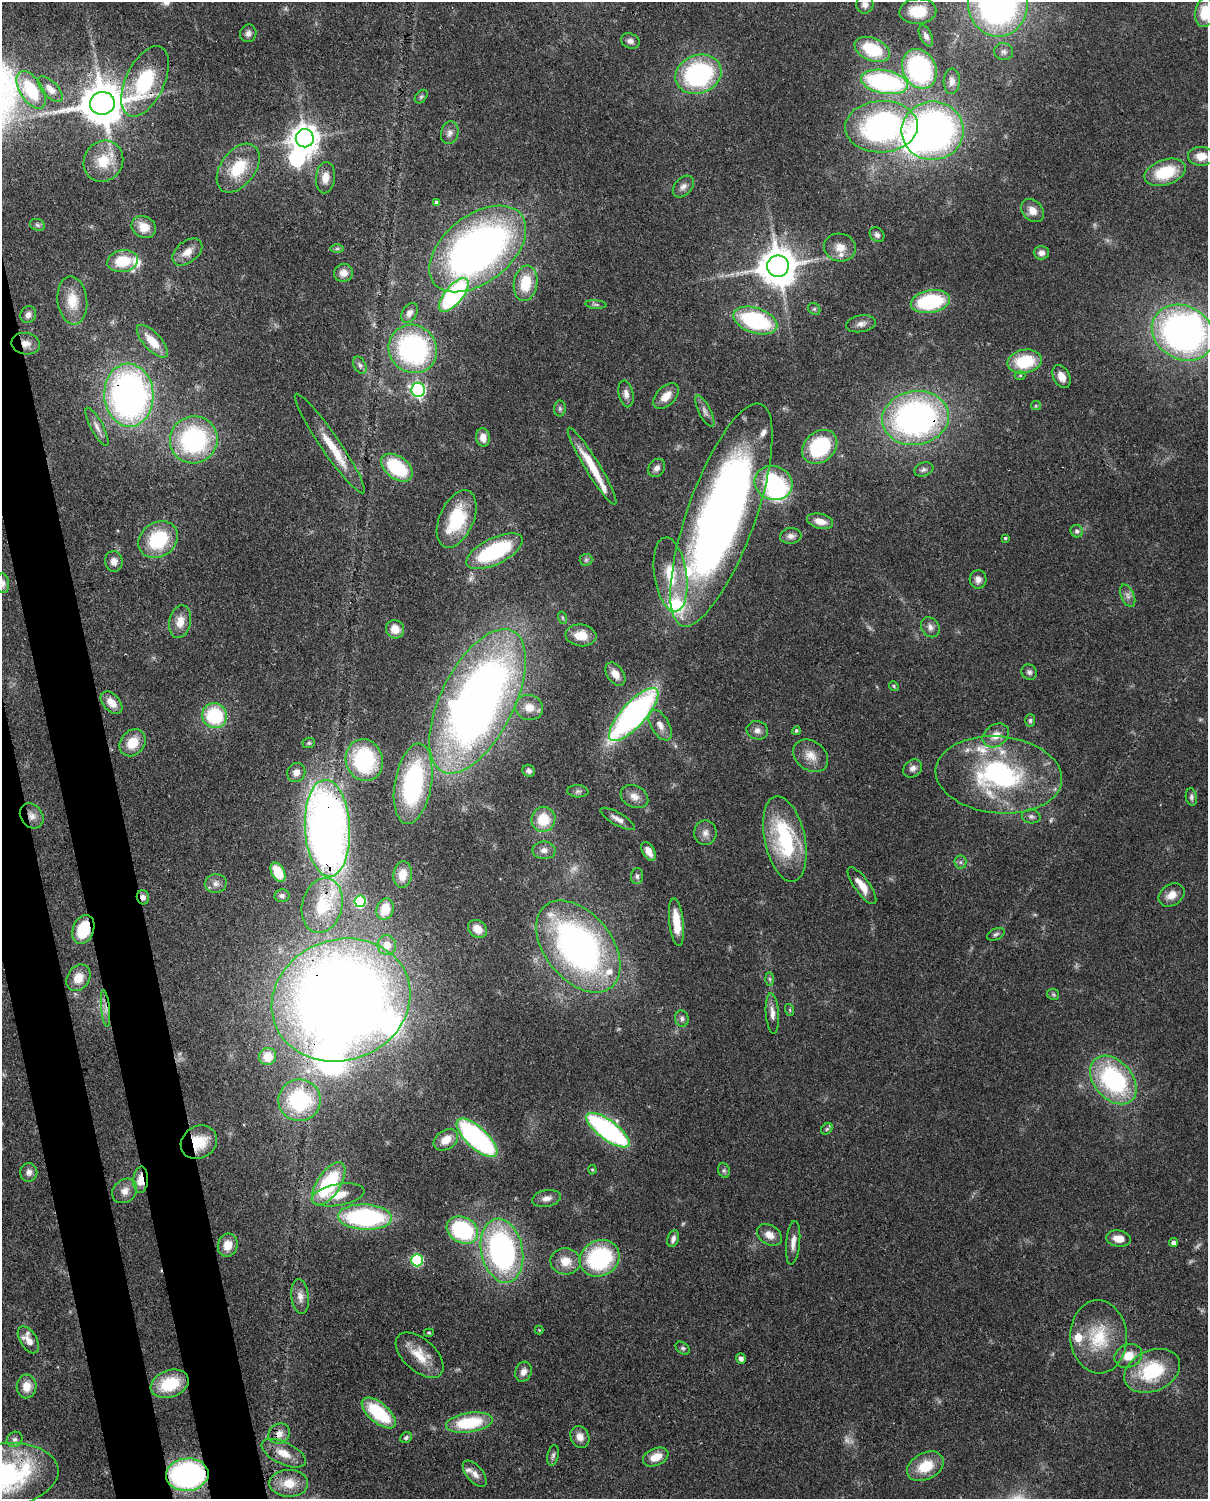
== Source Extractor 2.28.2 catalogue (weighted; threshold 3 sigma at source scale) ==
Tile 7 of 4 x 3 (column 3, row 2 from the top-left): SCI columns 2500-3705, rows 1652-3148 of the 5001 x 4910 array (HDU 1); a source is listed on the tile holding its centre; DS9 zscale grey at full resolution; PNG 1210 x 1501 px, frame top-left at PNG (2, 2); each listed source drawn as its Kron ellipse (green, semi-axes under 4 px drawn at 4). Shown black and unused: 6% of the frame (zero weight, under 3 of 4 exposures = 7% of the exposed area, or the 3 px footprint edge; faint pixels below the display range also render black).
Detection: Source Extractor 2.28.2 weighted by HDU 2 'WHT'; one run over the whole footprint, this tile lists its part. Background 0.107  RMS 0.0042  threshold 0.0188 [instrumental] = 3 sigma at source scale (4.5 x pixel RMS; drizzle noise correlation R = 1.50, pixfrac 1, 0.05/0.05 arcsec/px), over >= 5 px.
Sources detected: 237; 3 too faint to see at this stretch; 6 inside a brighter object's white glare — neither listed nor drawn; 17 inside a brighter listed object's ellipse — not listed separately; the other 211 listed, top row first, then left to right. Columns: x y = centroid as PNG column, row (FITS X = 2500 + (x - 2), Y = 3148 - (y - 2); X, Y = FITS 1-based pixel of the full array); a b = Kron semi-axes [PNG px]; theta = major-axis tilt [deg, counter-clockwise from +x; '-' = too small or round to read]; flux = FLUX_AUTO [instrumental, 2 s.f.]
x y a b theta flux
998 3 33 30 -84 170
865 4 9 8 - 2.2
918 11 18 13 3 13
1205 12 15 10 80 12
248 33 9 8 - 1.9
926 36 11 6 -64 1.6
630 41 9 7 -23 1.8
872 49 19 11 -23 19
1004 52 9 8 - 1.6
919 69 21 16 -64 53
698 74 23 19 20 60
145 81 38 19 65 39
952 81 13 8 87 2.3
884 82 24 11 -11 67
50 89 16 7 -47 3.5
31 90 21 11 -58 23
421 97 7 5 49 0.81
102 103 12 11 - 1600
881 127 36 26 3 110
933 131 31 29 6 180
450 133 11 8 76 2.3
305 138 9 9 - 560
1201 156 13 9 -2 6
103 161 21 19 57 12
238 168 27 17 53 17
1165 172 21 12 19 18
325 178 15 9 84 4.6
683 186 12 8 48 2.2
436 202 4 3 - 0.9
1032 211 13 10 -45 4.1
37 225 8 5 -21 0.94
144 227 12 10 -28 6.1
877 235 8 6 -47 1.4
840 247 16 14 -11 5.2
337 248 7 4 0 0.73
478 249 55 33 38 230
187 252 17 10 39 4.5
1041 253 7 6 - 2.1
123 261 15 11 9 14
778 266 11 10 - 1200
343 273 9 9 - 3.4
526 283 18 11 81 13
454 295 21 9 50 65
72 300 24 15 -84 9.9
930 302 20 11 10 37
596 305 10 4 -5 0.98
814 309 6 5 - 0.82
409 313 11 7 56 2.2
28 315 9 7 61 2
755 320 23 12 -18 46
861 324 15 8 9 2.6
1183 333 32 26 -29 160
152 341 21 8 -47 9.2
26 344 14 10 -9 3.8
413 349 25 23 -45 71
1025 361 17 11 11 20
360 365 9 6 -60 1.4
1020 376 5 3 - 0.55
1061 377 12 8 -63 3.8
418 390 7 7 - 92
626 394 13 7 -78 2.4
129 395 31 24 -86 180
666 396 16 9 45 5.1
1036 406 5 4 - 0.54
560 408 8 6 -89 1
705 411 17 6 -63 2.2
915 418 33 27 9 150
97 427 21 6 -62 2.8
483 437 9 7 -80 3.4
194 440 24 23 - 61
330 444 60 9 -55 12
820 447 19 15 42 29
592 466 45 7 -59 13
397 468 18 11 -37 27
657 468 10 8 55 2
924 469 10 6 19 1.4
773 483 19 16 -21 44
721 515 118 34 70 330
457 519 30 17 66 24
820 521 13 7 -15 4.5
1077 531 6 6 - 1.2
791 536 10 8 4 2.1
1005 538 3 3 - 0.55
158 540 21 17 35 25
494 551 31 13 26 38
586 560 6 6 - 0.88
114 561 10 8 -84 2.8
670 574 37 16 -82 16
978 579 9 8 - 2.4
2 583 10 7 -83 2
1128 596 12 6 -67 2
563 618 6 4 -70 0.61
180 622 16 11 79 5.5
930 627 11 8 -55 2.2
395 629 9 9 - 5
581 635 15 11 -6 7
1029 672 8 7 - 1.3
615 674 13 8 -54 4.2
894 686 5 4 - 0.55
477 701 79 36 63 350
112 703 13 8 -47 5.2
529 707 14 12 -15 6.2
634 714 34 12 48 140
214 716 13 12 - 29
1030 720 6 5 - 0.89
660 725 17 9 -59 4
757 730 11 9 -14 2.3
796 731 4 4 - 0.68
996 735 14 10 35 4.8
132 743 14 12 49 8.7
309 743 6 5 - 0.76
811 756 19 14 -38 5.7
364 760 21 18 -74 37
913 768 10 8 37 2.1
529 771 6 5 - 1.3
296 772 10 9 - 3.3
999 775 63 38 -5 75
413 784 40 18 80 52
578 791 10 6 -4 1.2
634 797 14 10 -28 3.6
1191 797 9 5 -80 1.2
32 816 13 10 -52 3.5
1031 816 9 7 -4 1.4
543 819 12 12 - 11
618 819 19 6 -30 2.7
327 828 48 22 -87 340
705 833 12 11 - 3
785 839 43 20 -78 43
544 850 11 9 1 2.4
649 851 10 6 -60 4.1
960 862 6 6 - 1.1
278 872 10 6 -61 11
403 875 13 9 83 5.4
637 876 8 6 86 1.3
216 883 11 9 11 2.7
862 886 22 7 -54 6.2
1171 895 14 10 33 4.4
282 896 7 6 - 1
143 897 7 6 - 1.6
360 901 6 5 - 39
322 905 28 20 75 15
385 909 11 8 73 5.3
676 922 24 7 -84 9.6
477 929 10 8 -37 4.8
83 930 15 10 70 17
996 934 9 5 23 1
387 945 10 9 - 4.1
578 947 52 33 -51 170
78 978 14 11 58 6.6
770 979 7 4 -88 0.81
1053 994 6 5 - 0.67
341 1000 70 60 19 590
105 1009 19 4 -84 2.7
790 1010 6 4 -73 0.57
772 1013 20 6 -86 3.1
682 1019 8 7 - 1.6
268 1056 9 8 - 7
1113 1080 28 19 -48 57
299 1100 21 21 - 40
827 1129 6 5 - 0.75
608 1130 26 9 -36 88
477 1138 26 10 -43 84
446 1140 13 9 34 5.7
199 1142 19 16 29 12
592 1170 5 4 - 0.46
724 1170 7 5 -69 0.94
29 1172 9 8 - 2.1
141 1180 13 7 87 6.9
329 1184 24 11 57 38
125 1191 13 11 43 3.6
338 1195 27 10 10 8.5
546 1198 14 8 11 2.8
365 1217 27 12 -2 67
462 1230 16 13 -27 44
769 1235 13 9 -33 3.9
1118 1238 12 8 -8 4.6
673 1239 9 5 72 1.7
793 1243 22 7 84 3.4
1174 1243 4 4 - 1.8
228 1245 12 10 74 5.8
502 1251 32 21 -78 100
600 1258 20 17 28 47
417 1260 6 5 - 44
566 1261 15 13 -3 7.1
300 1296 17 8 -83 3.4
539 1330 4 4 - 0.35
429 1333 5 3 - 0.46
1099 1337 36 28 -87 22
28 1340 15 8 -59 5.3
683 1348 8 5 -40 0.92
420 1355 29 16 -42 10
1128 1356 14 11 23 5.7
741 1358 5 4 - 1.7
1152 1371 29 20 24 26
523 1372 10 8 70 2.6
170 1384 19 13 20 18
26 1386 12 10 87 5.6
379 1413 20 10 -40 25
469 1423 23 9 8 25
279 1434 11 10 - 3.6
406 1437 6 5 - 1.3
580 1437 11 9 -67 3.5
15 1439 8 7 - 1.5
284 1453 24 11 -25 7
553 1455 10 5 78 1.2
656 1457 13 8 24 6.4
925 1466 19 13 27 12
475 1474 16 8 -50 3
4 1475 54 31 5 69
187 1475 21 16 4 88
289 1483 19 13 -1 8.9
Overlapping masked pixels (flux is a lower limit): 21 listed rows (the first 20) at x y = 145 81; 102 103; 478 249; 26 344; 129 395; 915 418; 194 440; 477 701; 32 816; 327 828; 143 897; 322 905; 83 930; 341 1000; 105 1009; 299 1100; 199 1142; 141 1180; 279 1434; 4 1475
Isophote crosses this tile's border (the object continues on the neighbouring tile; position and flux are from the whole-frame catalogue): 5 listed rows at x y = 998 3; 865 4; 1205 12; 2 583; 4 1475